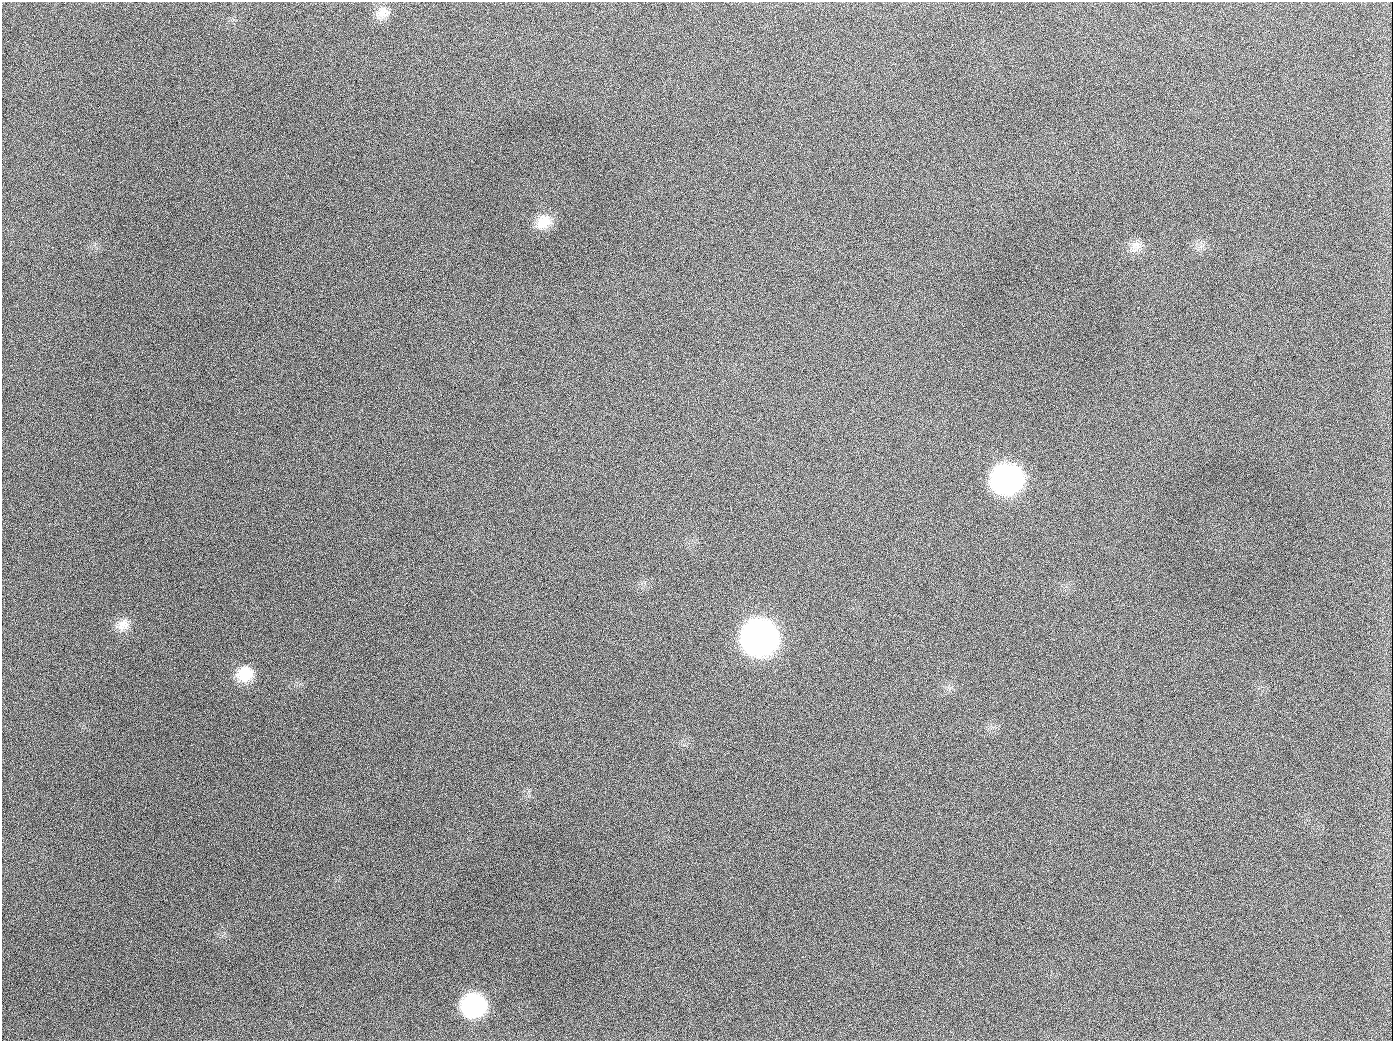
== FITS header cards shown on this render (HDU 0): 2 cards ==
NAXIS1  =                 1391
NAXIS2  =                 1039

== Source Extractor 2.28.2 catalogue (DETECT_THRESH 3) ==
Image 1391 x 1039 px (HDU 0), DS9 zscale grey, 1 PNG px = 1 image px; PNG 1395 x 1043 px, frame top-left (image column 1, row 1039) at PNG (2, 2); no overlay
Background 1860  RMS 78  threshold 235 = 3 sigma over >= 5 px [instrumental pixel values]
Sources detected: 11; all 11 listed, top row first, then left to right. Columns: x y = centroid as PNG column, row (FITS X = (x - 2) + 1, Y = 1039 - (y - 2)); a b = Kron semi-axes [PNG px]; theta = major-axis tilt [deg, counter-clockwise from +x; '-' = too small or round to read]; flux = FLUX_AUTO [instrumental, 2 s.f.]
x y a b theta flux
383 13 19 14 7 6.0e+04
189 126 2 2 - 5.9e+03
543 222 21 16 40 9.8e+04
1135 245 15 12 9 5.4e+04
654 407 2 2 - 3.4e+03
1007 479 21 19 10 1.7e+06
123 625 19 14 41 6.4e+04
760 638 22 20 14 4.0e+06
245 674 20 17 21 1.3e+05
474 1005 19 18 - 6.5e+05
944 1026 3 2 - 4.3e+03